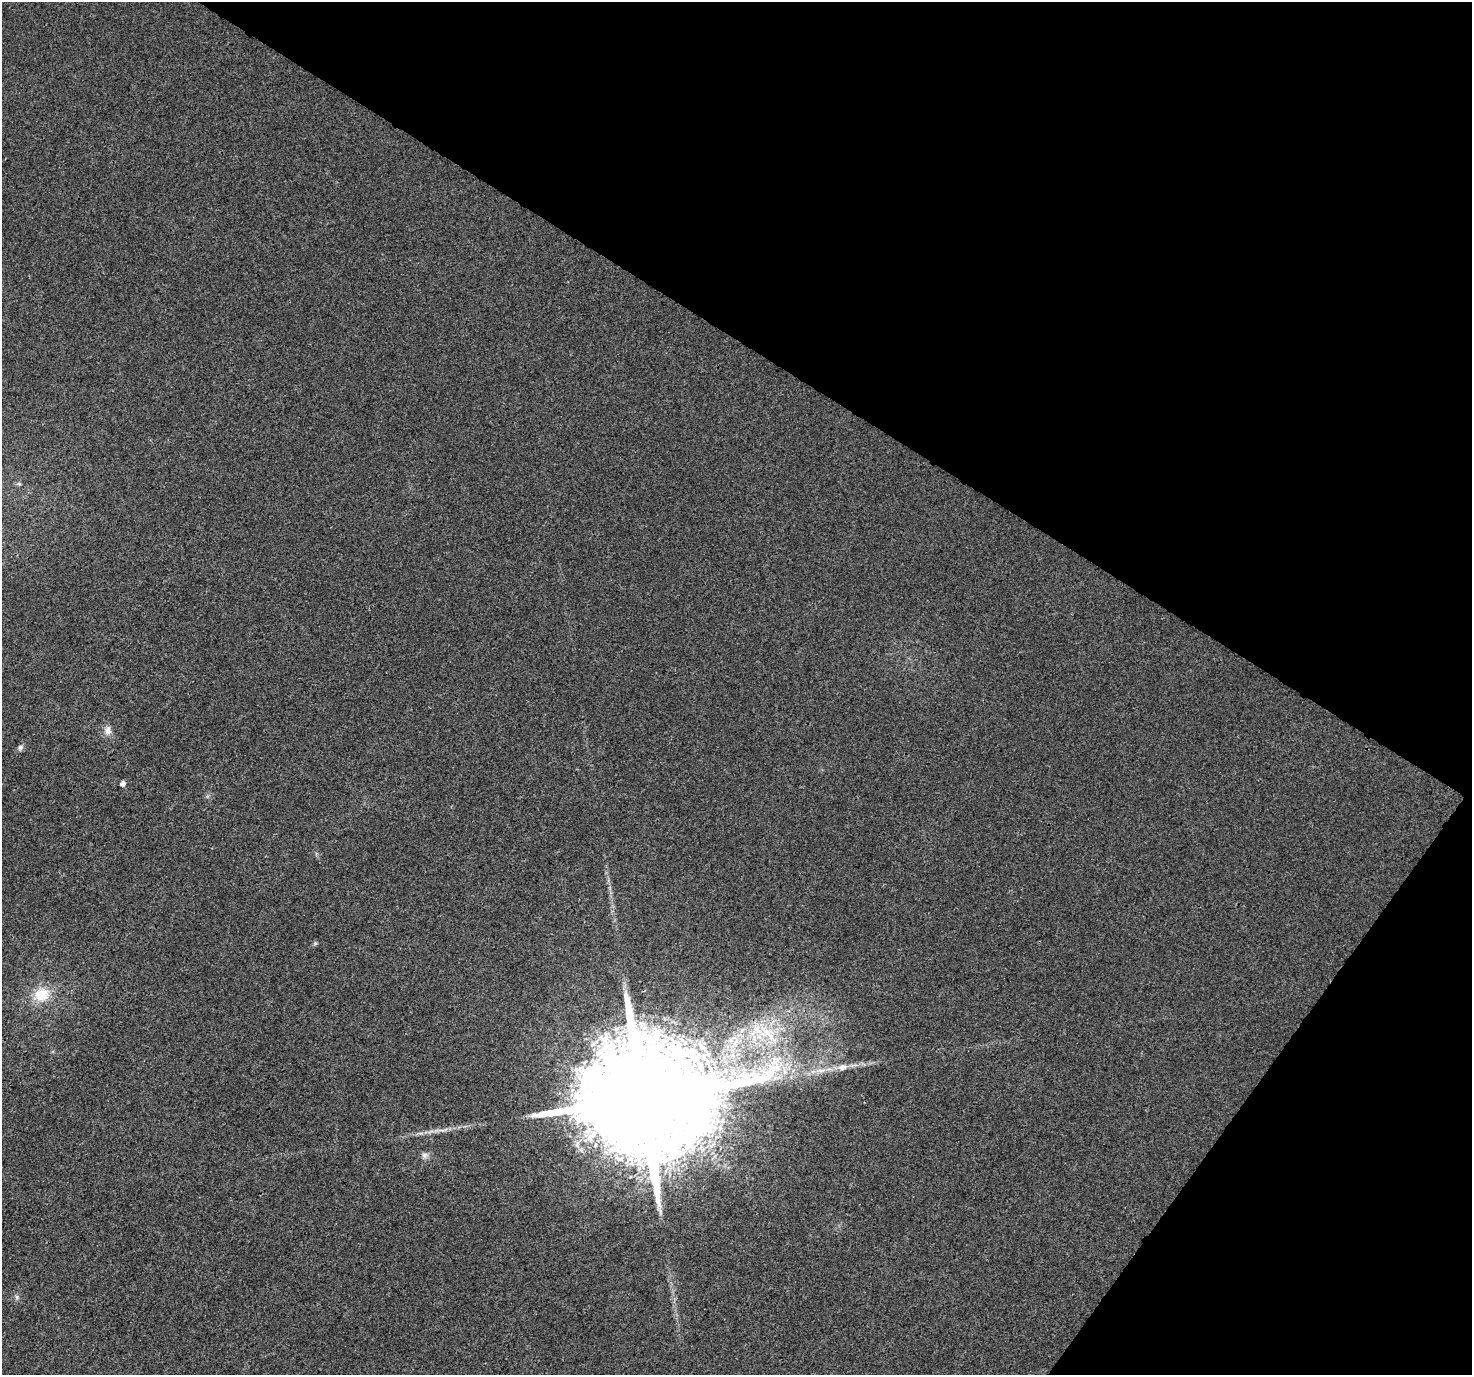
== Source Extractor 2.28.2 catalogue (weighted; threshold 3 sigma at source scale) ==
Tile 8 of 4 x 4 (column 4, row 2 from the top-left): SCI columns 4446-5915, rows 2981-4353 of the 5958 x 6028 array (HDU 1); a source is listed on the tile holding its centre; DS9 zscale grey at full resolution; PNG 1474 x 1377 px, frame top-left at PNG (2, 2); no overlay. Shown black and unused: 31% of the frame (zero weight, under 3 of 4 exposures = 5% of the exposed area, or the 3 px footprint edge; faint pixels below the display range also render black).
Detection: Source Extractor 2.28.2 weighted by HDU 2 'WHT'; one run over the whole footprint, this tile lists its part. Background 0.00295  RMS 0.0026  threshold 0.0118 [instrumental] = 3 sigma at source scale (4.5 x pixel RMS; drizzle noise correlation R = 1.50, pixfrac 1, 0.0396/0.0396 arcsec/px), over >= 5 px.
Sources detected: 13; all 13 listed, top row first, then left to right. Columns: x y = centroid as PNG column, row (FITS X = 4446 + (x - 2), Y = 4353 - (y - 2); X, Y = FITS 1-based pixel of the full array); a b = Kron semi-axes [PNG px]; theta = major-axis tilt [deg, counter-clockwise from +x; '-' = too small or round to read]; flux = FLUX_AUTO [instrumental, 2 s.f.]
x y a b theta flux
19 484 6 4 -19 0.37
108 730 12 9 84 1.7
20 747 8 6 46 0.78
123 783 5 4 - 1.3
315 943 6 5 - 0.41
41 995 23 17 27 7.2
842 1067 13 8 10 1.9
821 1070 11 5 0 1.2
777 1077 13 4 -2 1.3
643 1099 40 27 46 17000
442 1130 20 4 6 1.7
425 1155 9 8 - 1
17 1297 6 6 - 0.58
Overlapping masked pixels (flux is a lower limit): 1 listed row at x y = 643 1099